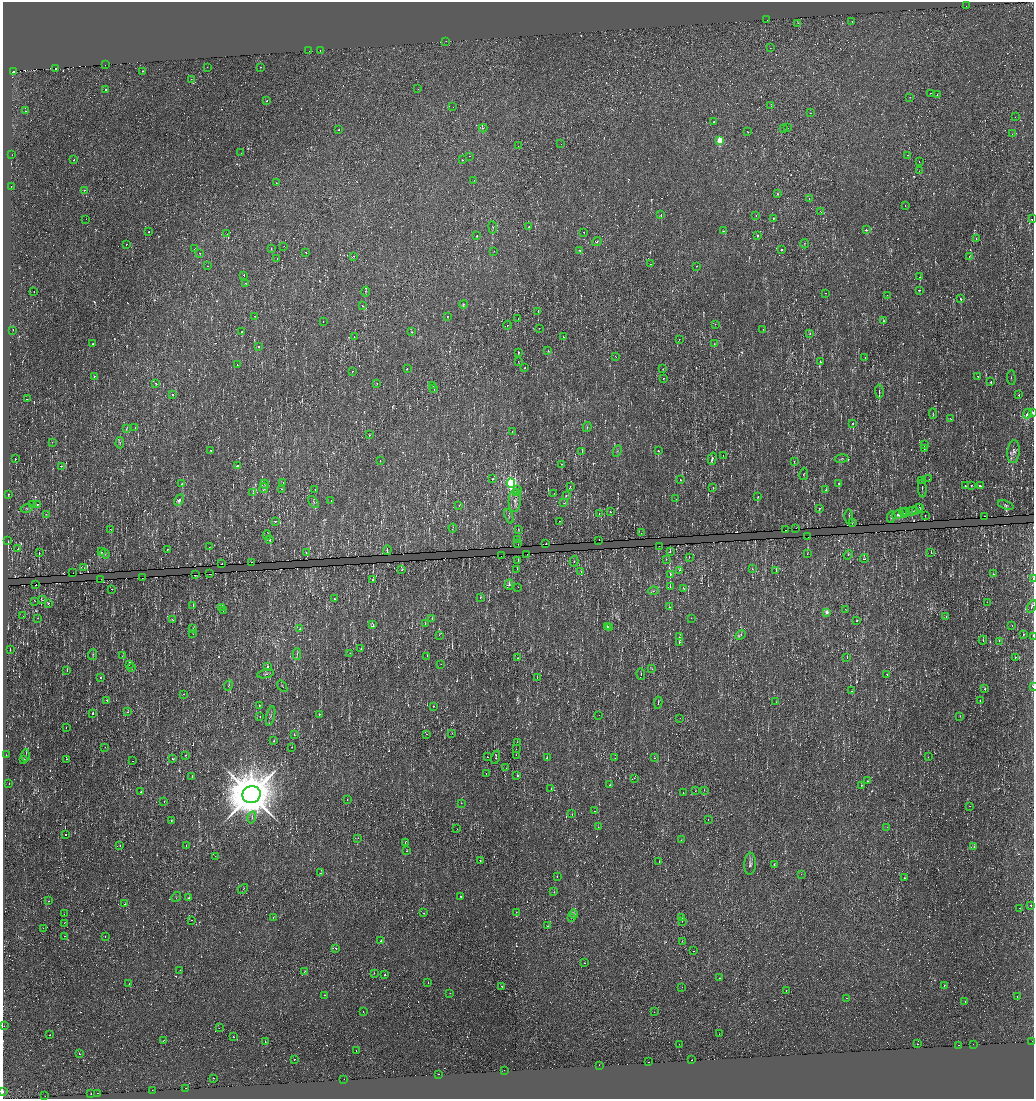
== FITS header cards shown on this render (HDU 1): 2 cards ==
NAXIS1  =                 2063
NAXIS2  =                 2194

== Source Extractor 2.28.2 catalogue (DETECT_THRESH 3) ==
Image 2063 x 2194 px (HDU 1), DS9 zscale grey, zoomed out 1/2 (1 PNG px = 2 x 2 image px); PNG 1036 x 1101 px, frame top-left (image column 2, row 2194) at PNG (3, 2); each listed source drawn as its Kron ellipse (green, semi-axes under 4 px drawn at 4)
Background 0.00242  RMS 0.015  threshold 0.0442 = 3 sigma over >= 5 px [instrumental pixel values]
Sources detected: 1502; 397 cannot appear on this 1/2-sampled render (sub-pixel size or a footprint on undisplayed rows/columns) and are neither listed nor drawn; of the other 1105, the 500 brightest by FLUX_AUTO listed and drawn (605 fainter detections omitted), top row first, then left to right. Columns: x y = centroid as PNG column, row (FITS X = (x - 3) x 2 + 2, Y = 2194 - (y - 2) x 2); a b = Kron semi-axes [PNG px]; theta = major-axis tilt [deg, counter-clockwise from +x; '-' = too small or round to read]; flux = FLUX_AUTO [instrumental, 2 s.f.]
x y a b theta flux
966 6 2 1 - 42
767 20 2 1 - 7.4
852 21 2 1 - 5.5
798 23 2 1 - 4.5
446 41 2 2 - 18
770 48 2 1 - 6.9
320 50 2 1 - 16
309 51 2 2 - 5.6
105 65 2 1 - 9.3
207 67 2 1 - 6.8
260 67 2 1 - 3.9
56 68 2 2 - 13
14 71 2 2 - 190
143 71 2 2 - 2.9
191 79 2 1 - 2.9
106 89 2 2 - 7.6
418 89 2 1 - 2.7
930 93 2 1 - 16
937 95 2 1 - 3.3
910 97 2 1 - 6.6
267 101 2 1 - 7
771 106 2 1 - 5
453 107 2 1 - 6.9
25 111 2 1 - 3.6
810 113 2 1 - 6.6
1015 117 2 1 - 2.8
714 122 2 2 - 36
483 128 4 2 - 3
787 128 2 1 - 7.6
783 129 2 2 - 2.7
339 130 2 1 - 3.5
747 131 2 1 - 6.3
1012 134 2 2 - 3
720 141 3 3 - 85
561 144 2 1 - 15
518 146 2 2 - 10
241 153 2 1 - 4.2
12 155 2 1 - 83
908 155 2 2 - 4.9
469 156 2 1 - 2.6
73 160 2 1 - 29
462 160 2 2 - 4.8
919 162 2 1 - 14
919 171 2 1 - 3.3
474 180 2 1 - 3.7
276 183 2 1 - 3.3
11 187 2 1 - 21
84 190 2 2 - 10
778 194 3 2 - 3.8
809 198 2 1 - 9.2
905 206 2 1 - 7.9
820 212 2 1 - 6.1
661 215 2 2 - 7.4
756 215 2 1 - 12
773 218 2 2 - 2.7
86 219 2 2 - 3.9
1032 219 2 2 - 2000
493 227 6 2 -82 3.5
529 227 2 2 - 12
866 230 2 2 - 35
723 231 2 2 - 14
149 232 2 1 - 11
584 232 2 2 - 3.1
227 234 2 1 - 6.3
757 235 2 2 - 9.2
477 236 2 1 - 5.1
976 238 2 2 - 19
597 241 5 3 - 3.9
126 244 2 1 - 3.9
805 244 5 2 - 2.5
284 246 2 1 - 7.3
271 248 3 2 - 3.6
194 249 2 2 - 2.5
580 250 3 2 - 15
781 250 2 2 - 30
494 251 2 1 - 6.3
306 252 2 2 - 13
200 253 2 2 - 2.8
353 256 2 1 - 2.4
969 257 2 2 - 7.6
277 258 2 1 - 5.9
650 264 2 1 - 5.1
208 266 2 1 - 9.3
696 266 2 2 - 2.5
244 275 2 1 - 19
920 277 2 1 - 12
246 283 3 2 - 3.1
919 290 2 1 - 13
34 291 2 1 - 2.8
366 291 5 2 - 2.7
825 293 2 1 - 4.3
887 295 2 1 - 7.6
961 299 2 2 - 9.7
463 304 4 3 - 5.4
363 306 4 3 - 3.2
538 311 2 1 - 14
255 316 2 1 - 3.1
447 316 2 2 - 3.9
518 319 2 2 - 22
884 321 2 2 - 14
323 322 2 1 - 23
715 324 2 1 - 3
507 325 4 3 - 2.7
539 328 2 1 - 5.5
763 329 2 1 - 4.3
13 330 2 1 - 3.1
242 332 2 2 - 46
412 332 2 2 - 18
810 333 2 1 - 7.3
354 337 2 1 - 33
563 337 2 2 - 2.5
679 339 2 1 - 9.4
93 344 2 2 - 2.9
714 344 2 2 - 2.7
258 347 2 2 - 7.1
548 351 2 2 - 6.1
518 352 2 2 - 11
615 356 2 1 - 8.1
865 358 2 1 - 6.6
518 361 2 2 - 9.1
820 362 3 2 - 5.3
237 365 2 1 - 4.3
525 368 2 2 - 4.2
407 369 2 1 - 6.5
663 369 2 1 - 2.6
352 371 2 1 - 7.5
94 376 2 2 - 6.1
978 376 2 2 - 5.5
663 378 2 1 - 5.5
1011 378 7 1 -86 2.6
991 382 2 2 - 11
156 383 3 2 - 3.3
377 383 2 2 - 3.7
433 386 2 1 - 3.4
434 389 2 1 - 4.9
879 391 7 2 -84 3.4
172 394 2 2 - 17
1019 395 2 2 - 5.8
27 399 2 2 - 9
1033 412 2 2 - 25
933 413 5 2 - 2.5
1027 414 5 2 - 43
950 418 2 1 - 3.6
853 423 2 2 - 5.1
587 427 5 2 - 2.5
135 428 2 2 - 5.1
126 429 4 2 - 4
512 431 2 2 - 3.9
369 435 2 1 - 5.6
52 442 2 1 - 3.9
120 443 6 3 85 3.9
924 445 2 1 - 9.6
924 449 3 2 - 17
211 451 2 2 - 4.2
582 451 3 3 - 3.5
617 451 6 3 63 3
658 451 2 2 - 9.3
1014 452 11 6 85 12
723 455 2 1 - 23
15 459 2 1 - 22
712 459 6 2 74 7.1
841 459 7 3 9 2.8
380 461 2 2 - 2.7
794 461 2 1 - 6.4
562 464 2 2 - 12
61 466 2 1 - 9.7
237 466 2 2 - 8.2
804 474 6 3 79 3.1
493 479 2 1 - 7.2
929 479 2 1 - 8.1
680 480 2 1 - 4.7
921 480 2 1 - 4.7
283 483 2 1 - 5.8
511 483 4 3 - 410
182 484 3 2 - 2.9
265 484 4 3 - 2.6
839 484 3 2 - 15
971 485 2 2 - 4.4
570 486 3 2 - 5.3
965 486 2 1 - 2.8
980 486 3 2 - 24
264 488 5 4 - 4.6
713 488 2 1 - 9.2
282 489 3 2 - 3.2
518 489 2 2 - 17
922 489 9 1 -87 2.5
315 490 3 2 - 3.2
826 490 2 1 - 5.9
517 492 3 1 - 11
253 493 2 2 - 9.9
554 493 2 1 - 2.7
8 494 2 2 - 6.7
566 495 2 1 - 13
758 497 3 1 - 12
676 499 2 2 - 2.7
179 500 6 4 62 12
331 501 2 1 - 3.1
515 501 11 6 88 15
314 502 7 3 -55 4.9
564 503 2 1 - 6.6
37 504 4 3 - 5.2
33 505 2 2 - 8.4
459 505 2 1 - 12
1006 505 8 4 -20 4.4
919 507 2 1 - 6.6
26 508 6 2 16 3.4
819 508 2 2 - 26
917 509 6 3 34 3.8
912 511 6 3 12 3.9
611 512 2 1 - 24
906 512 2 2 - 8.6
599 513 2 1 - 4.4
904 513 5 4 - 5
46 514 2 2 - 3
898 515 6 4 16 17
925 515 2 1 - 11
509 516 7 3 -70 3.9
849 516 7 2 -89 2.8
985 516 3 2 - 33
891 517 6 2 82 3.1
275 521 2 2 - 4.2
560 521 2 1 - 3.9
852 522 3 1 - 5.5
453 528 4 2 - 4
796 528 2 1 - 85
110 529 2 1 - 6.2
518 529 4 2 - 2.8
785 530 2 1 - 5.5
641 533 2 1 - 4
267 535 4 2 - 2.4
808 537 2 1 - 8.5
518 539 2 2 - 11
270 540 2 2 - 4.3
599 540 2 1 - 11
8 541 3 2 - 130
518 544 2 1 - 16
546 544 2 2 - 33
659 546 2 1 - 6
209 547 2 2 - 3.7
18 549 2 2 - 2.7
167 549 2 1 - 8.2
387 550 5 1 - 3.5
102 552 2 2 - 8.5
306 552 2 1 - 19
670 552 2 2 - 32
931 552 2 2 - 4.1
39 553 3 1 - 4.5
105 554 5 4 - 3.8
527 554 2 1 - 2.6
807 554 2 1 - 2.7
848 555 5 3 - 3.2
501 556 2 1 - 11
689 557 2 1 - 12
864 558 4 3 - 8.7
666 559 2 2 - 2.5
518 560 2 2 - 46
574 561 5 3 - 3.1
251 562 2 1 - 8.8
222 564 2 1 - 6.6
84 568 2 1 - 8.4
402 569 3 2 - 7.4
517 569 2 1 - 11
752 569 2 2 - 3.7
680 570 4 3 - 9.4
776 571 2 1 - 22
581 572 2 2 - 5.8
73 573 2 1 - 5.1
210 574 2 1 - 13
670 574 3 2 - 38
993 574 2 1 - 5
195 575 2 2 - 72
142 578 2 1 - 18
101 579 2 1 - 8.6
373 579 2 2 - 20
1033 579 2 1 - 11
36 585 2 1 - 7.6
509 585 5 3 - 8.8
670 586 2 1 - 7.7
518 587 2 1 - 5.1
683 588 3 2 - 2.8
111 589 2 1 - 10
653 591 5 3 - 3.1
480 597 3 2 - 4
334 599 2 1 - 6
42 600 2 1 - 13
35 601 2 1 - 12
987 602 2 1 - 3
48 603 4 3 - 2.6
193 605 2 2 - 6.2
1032 606 7 2 65 4.7
221 607 2 1 - 35
669 607 4 3 - 3.6
845 609 2 1 - 8.1
223 611 2 1 - 3.4
827 612 3 2 - 23
23 616 2 1 - 3.8
946 616 2 2 - 8.9
38 618 2 2 - 5
691 618 2 1 - 2.5
172 619 2 2 - 5.2
432 619 2 1 - 19
857 621 2 2 - 18
425 623 2 2 - 2.4
373 625 4 1 - 57
1012 625 2 2 - 4.2
607 626 2 2 - 6
609 628 3 2 - 3.7
193 629 2 1 - 8.4
300 629 4 3 - 3.8
193 634 2 1 - 3.5
1023 634 2 2 - 6.7
439 635 2 1 - 12
741 635 6 2 41 2.9
1033 636 2 1 - 17
679 637 4 2 - 3.2
983 640 4 1 - 2.8
999 641 2 2 - 5.2
679 643 2 2 - 44
361 649 2 1 - 7.8
10 650 2 1 - 3.3
350 653 2 1 - 8.2
297 654 6 2 88 2.9
93 655 5 3 - 2.6
122 656 2 1 - 9.8
427 656 2 1 - 4.1
1015 657 2 1 - 7
517 658 2 1 - 14
847 658 2 1 - 4.8
441 664 2 1 - 3.4
130 665 2 1 - 12
268 666 2 2 - 13
132 668 3 1 - 4
652 669 2 1 - 15
67 670 2 1 - 9.6
266 674 8 3 11 3.9
641 674 6 2 -86 2.5
887 674 2 2 - 8.5
101 678 2 2 - 20
537 678 2 2 - 2.8
228 686 5 3 - 2.7
282 686 6 2 -54 2.8
1033 686 3 1 - 4
985 689 2 2 - 9.3
851 691 2 1 - 6.3
184 694 2 1 - 3.9
107 701 2 1 - 4.9
980 701 2 1 - 5.1
776 702 2 1 - 3
658 703 6 2 82 2.7
259 705 2 2 - 2.7
433 706 2 2 - 2.7
128 712 2 2 - 6.4
92 714 2 2 - 26
319 714 2 1 - 2.6
599 715 2 1 - 5.1
260 716 2 2 - 2.5
271 716 10 2 77 4.4
960 716 2 2 - 5.1
680 718 2 1 - 3.4
66 727 2 1 - 4.2
452 733 2 2 - 4.8
426 734 2 1 - 5.6
294 735 2 1 - 4.9
274 741 2 2 - 14
517 742 2 1 - 4.3
105 747 2 1 - 8
292 747 3 2 - 2.8
516 749 2 2 - 11
6 755 2 1 - 4.6
186 755 2 1 - 12
516 755 2 2 - 49
26 756 6 1 88 4.5
487 757 2 2 - 49
496 757 7 3 75 3.9
928 757 2 1 - 2.8
547 758 2 2 - 3.2
615 758 2 1 - 14
654 758 2 1 - 5.6
23 759 2 1 - 15
66 759 2 1 - 5.4
172 759 2 2 - 13
132 761 2 1 - 10
506 768 2 1 - 3.5
486 773 2 1 - 37
517 776 2 2 - 77
192 777 2 1 - 8.4
634 778 3 2 - 3.9
868 781 2 2 - 4.1
9 783 2 1 - 4
610 785 2 1 - 16
862 785 2 1 - 6.3
551 789 2 2 - 3.6
704 790 2 1 - 4.5
695 791 2 1 - 2.9
141 792 2 2 - 3.5
683 793 2 1 - 3.2
251 795 9 8 - 16000
347 799 2 1 - 3.4
164 802 3 1 - 19
461 803 2 1 - 3.2
969 806 2 1 - 11
594 811 2 1 - 2.6
572 814 2 2 - 6.3
252 817 6 3 74 5.6
708 819 2 1 - 3
171 821 2 2 - 4.1
598 827 2 1 - 6.5
887 827 2 2 - 5.9
457 829 2 1 - 2.6
65 834 2 2 - 34
358 838 2 1 - 4.5
681 840 2 1 - 5.2
405 842 3 2 - 2.5
120 845 2 2 - 4.4
186 845 2 1 - 4.6
974 847 2 2 - 3.9
406 851 2 2 - 5.7
215 856 2 1 - 2.6
480 861 2 1 - 5.4
659 862 2 1 - 6.8
750 864 11 6 87 9
774 865 2 1 - 3.6
321 873 2 2 - 11
801 874 2 1 - 3.3
557 876 2 1 - 6.2
904 878 2 2 - 5.4
243 889 5 2 - 2.6
554 892 2 2 - 4.3
460 896 2 2 - 2.9
176 897 5 3 - 3
189 898 2 2 - 7.1
48 901 2 2 - 12
125 904 2 1 - 3.5
1031 906 2 2 - 4.6
1020 908 2 1 - 9.3
516 912 2 2 - 15
424 913 2 1 - 53
64 914 2 1 - 11
574 914 5 3 - 4
273 918 2 2 - 4.3
572 918 4 3 - 2.5
682 918 2 1 - 7.3
191 920 2 1 - 6.8
682 921 2 1 - 9.2
64 923 2 1 - 5
547 926 2 2 - 4.5
43 928 2 1 - 11
64 936 2 1 - 4.5
105 936 2 1 - 2.6
381 941 2 1 - 110
682 941 2 1 - 3.7
336 948 2 2 - 8.7
693 951 2 2 - 43
585 963 2 1 - 3.1
180 970 2 1 - 3.5
304 972 2 1 - 2.4
374 973 2 1 - 10
385 975 2 2 - 6.7
720 978 2 1 - 3.8
428 982 2 2 - 2.8
129 984 2 1 - 5
944 985 2 2 - 5
502 986 2 1 - 7.1
682 987 2 1 - 4.1
786 990 2 1 - 2.8
450 993 2 2 - 3.2
324 995 2 1 - 3.1
1017 997 2 1 - 4.7
847 998 2 1 - 9.7
965 1001 2 2 - 2.5
363 1011 2 1 - 2.6
654 1012 2 2 - 2.5
4 1026 2 1 - 3.9
219 1028 2 1 - 13
719 1034 2 1 - 2.8
49 1035 2 2 - 49
233 1037 2 1 - 4.1
163 1041 2 1 - 11
265 1041 2 1 - 4.2
1032 1041 2 1 - 6
679 1044 2 1 - 15
917 1044 2 1 - 4
973 1044 2 1 - 8.4
958 1045 2 1 - 16
356 1050 2 1 - 4.8
79 1054 2 2 - 3.8
294 1059 2 2 - 12
692 1060 2 1 - 9.1
648 1062 2 1 - 8.2
599 1065 2 1 - 6.6
504 1070 2 1 - 17
438 1074 2 1 - 2.6
214 1078 2 1 - 3.8
344 1079 2 1 - 21
186 1088 2 1 - 23
152 1090 2 1 - 16
3 1092 2 1 - 40
97 1093 2 2 - 31
91 1094 2 2 - 23
45 1096 2 1 - 22
At the frame edge (FLAGS 8, measured only in part): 5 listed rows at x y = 1033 412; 1033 579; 1033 636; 1033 686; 3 1092
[605 fainter detections neither listed nor drawn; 397 sub-pixel or undisplayed-footprint detections neither listed nor drawn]